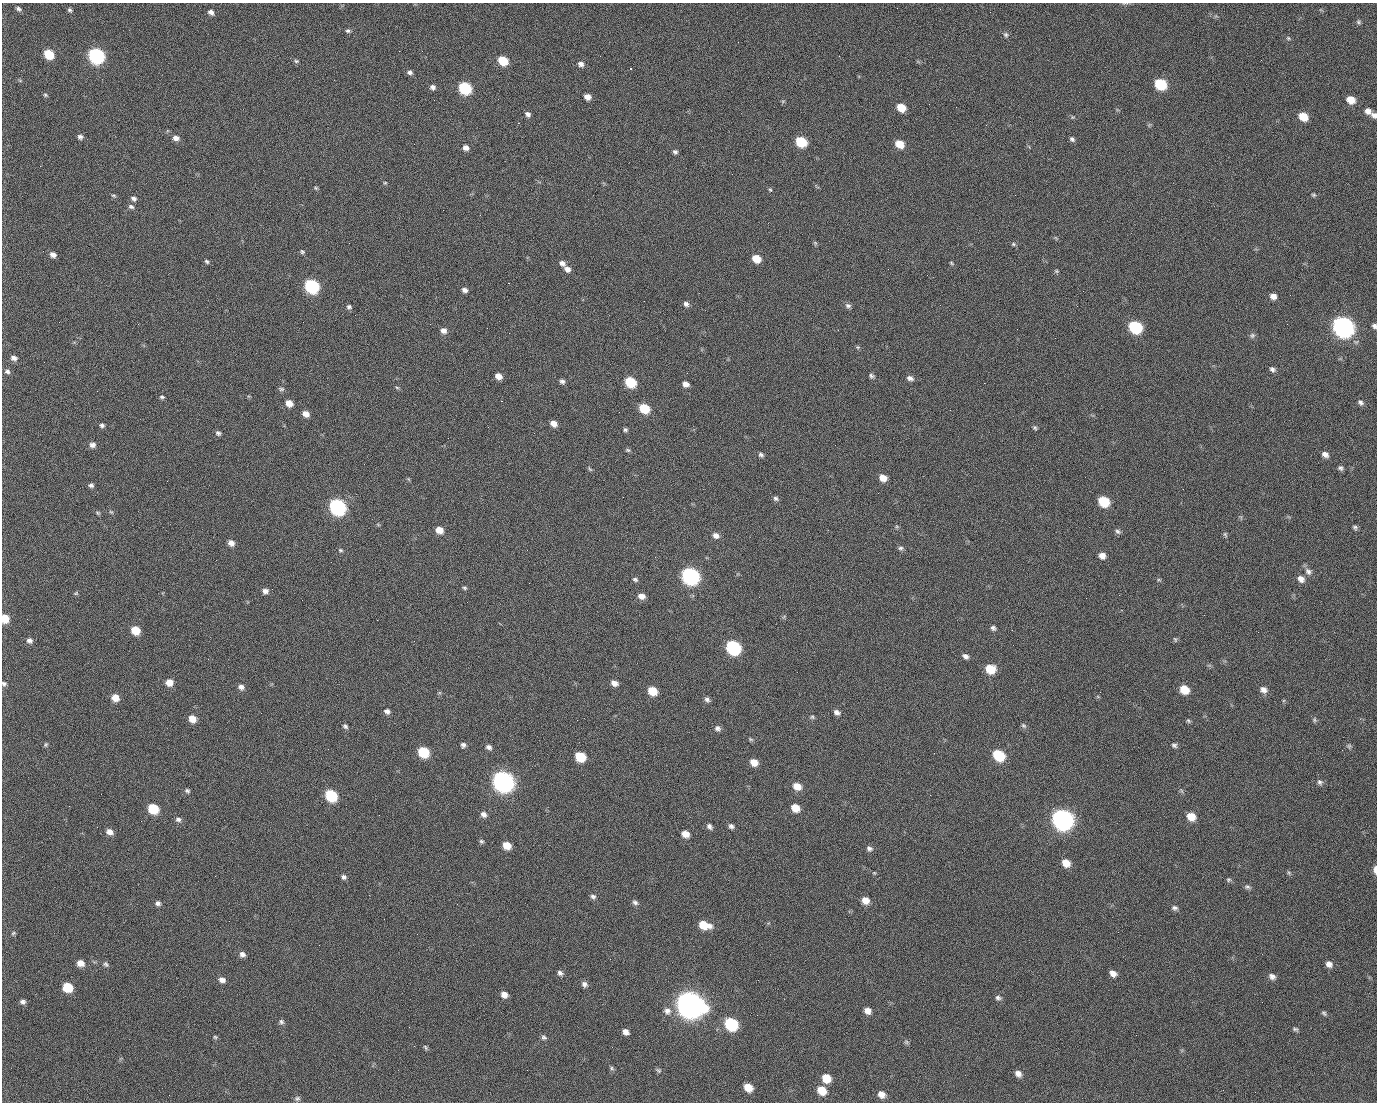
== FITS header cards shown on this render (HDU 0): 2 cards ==
NAXIS1  =                 1375 / length of data axis 1
NAXIS2  =                 1100 / length of data axis 2

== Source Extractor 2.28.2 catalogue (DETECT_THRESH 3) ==
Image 1375 x 1100 px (HDU 0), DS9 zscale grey, 1 PNG px = 1 image px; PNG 1379 x 1104 px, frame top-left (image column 1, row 1100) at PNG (2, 3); no overlay
Background 1460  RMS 29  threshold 87.5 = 3 sigma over >= 5 px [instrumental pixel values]
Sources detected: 254; all 254 listed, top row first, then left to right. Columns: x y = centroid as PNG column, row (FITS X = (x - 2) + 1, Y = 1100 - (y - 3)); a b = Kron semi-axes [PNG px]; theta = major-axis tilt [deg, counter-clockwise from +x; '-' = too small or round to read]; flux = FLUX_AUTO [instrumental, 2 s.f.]
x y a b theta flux
18 9 7 5 -39 4.9e+03
71 11 5 3 - 7.0e+03
211 12 7 6 - 7.9e+03
990 12 3 2 - 1.6e+03
1359 22 7 5 -66 3.8e+03
348 31 6 5 - 4.2e+03
1006 35 7 6 - 4.7e+03
1288 38 5 5 - 3.0e+03
399 51 2 2 - 2.3e+04
49 54 7 6 - 7.4e+04
96 56 8 7 - 5.1e+05
839 56 2 2 - 9.7e+02
296 61 6 5 - 3.2e+03
503 61 7 6 - 5.9e+04
581 64 7 6 - 8.1e+03
630 69 3 3 - 9.7e+03
410 72 7 5 -15 5.7e+03
1160 84 8 7 - 1.1e+05
433 87 7 6 - 6.9e+03
465 88 8 7 - 1.8e+05
45 95 6 5 - 3.1e+03
587 97 6 5 - 1.3e+04
498 99 3 2 - 1.4e+03
434 100 2 2 - 4.1e+03
1351 100 8 7 - 2.5e+04
783 101 6 4 18 2.2e+03
929 104 2 2 - 7.4e+02
901 107 7 6 - 3.6e+04
1368 111 8 7 - 9.9e+03
528 114 7 5 -42 6.4e+03
1374 115 8 7 - 7.5e+03
1303 116 8 6 -33 3.6e+04
1073 117 5 5 - 2.5e+03
518 123 2 2 - 2.7e+04
1149 125 7 4 56 2.7e+03
80 137 6 6 - 5.8e+03
176 138 8 6 -13 9.8e+03
1072 139 6 5 - 4.8e+03
801 142 8 6 -33 9.2e+04
899 144 8 6 -33 3.1e+04
466 148 7 6 - 9.9e+03
675 152 6 5 - 4.7e+03
385 183 5 4 - 2.3e+03
316 188 5 5 - 2.6e+03
770 190 5 4 - 2.5e+03
1015 195 2 2 - 6.7e+03
1314 195 6 4 -1 3.0e+03
114 196 6 4 -7 2.9e+03
134 198 7 6 - 6.0e+03
131 206 8 6 -24 5.4e+03
480 215 2 2 - 9.8e+02
349 243 2 2 - 9.1e+02
815 243 7 4 -46 2.8e+03
1013 244 6 4 21 3.1e+03
302 252 6 5 - 3.4e+03
53 255 7 6 - 9.3e+03
756 259 7 6 - 3.2e+04
207 261 6 5 - 3.4e+03
562 263 8 6 -33 8.7e+03
951 263 6 3 -38 2.4e+03
567 269 8 6 -34 9.7e+03
1056 271 6 4 -21 2.7e+03
927 275 2 2 - 7.4e+02
508 283 2 2 - 5.7e+04
312 286 8 7 - 3.1e+05
465 290 6 5 - 7.4e+03
1083 291 2 2 - 3.4e+03
1290 295 2 2 - 2.2e+03
1273 296 7 6 - 1.1e+04
686 304 7 6 - 6.8e+03
848 305 8 6 -16 5.7e+03
349 307 6 6 - 4.7e+03
59 322 2 2 - 1.4e+03
1287 324 2 2 - 1.1e+03
1374 326 5 5 - 5.4e+03
1135 327 9 7 -30 1.8e+05
1343 327 10 8 -35 1.4e+06
443 330 8 7 - 1.0e+04
1252 335 7 7 - 4.8e+03
858 347 6 5 - 2.6e+03
14 358 8 6 -23 8.9e+03
1272 369 7 6 - 5.7e+03
7 371 7 6 - 5.8e+03
498 376 6 5 - 1.5e+04
871 376 6 5 - 4.5e+03
910 378 8 6 -19 7.8e+03
562 381 6 6 - 5.7e+03
630 382 8 6 -35 9.3e+04
984 383 2 2 - 2.1e+04
686 384 7 6 - 1.0e+04
397 387 6 4 -4 2.5e+03
281 389 8 5 -10 4.1e+03
97 391 3 2 - 1.5e+03
162 397 6 4 0 3.6e+03
501 401 3 2 - 5.9e+04
1361 402 8 5 -42 5.6e+03
289 403 7 6 - 1.9e+04
644 408 8 6 -33 6.8e+04
306 414 7 5 -34 1.5e+04
553 424 7 5 -32 1.4e+04
102 425 6 5 - 4.8e+03
1035 428 6 5 - 3.5e+03
625 430 5 4 - 3.9e+03
218 433 7 6 - 4.9e+03
534 433 2 2 - 7.8e+02
92 445 7 7 - 8.4e+03
628 450 6 5 - 3.2e+03
1325 454 7 6 - 9.8e+03
761 455 7 5 -28 4.8e+03
1340 468 6 5 - 4.8e+03
590 469 8 4 -54 2.8e+03
883 478 7 6 - 2.0e+04
91 485 6 5 - 5.1e+03
623 497 2 2 - 3.1e+03
776 498 7 6 - 4.9e+03
1103 501 8 7 - 8.9e+04
337 507 9 8 - 5.6e+05
111 512 6 4 -43 2.6e+03
97 513 7 4 -28 2.9e+03
1355 527 6 5 - 4.3e+03
439 530 7 6 - 2.1e+04
1118 531 8 6 -31 5.1e+03
1225 534 7 5 -73 3.4e+03
716 535 7 6 - 9.7e+03
231 543 7 6 - 1.1e+04
901 548 6 6 - 4.8e+03
340 550 6 5 - 3.2e+03
1102 556 7 6 - 1.3e+04
655 557 2 2 - 1.0e+03
1308 571 11 8 -49 9.8e+03
690 576 9 8 - 6.7e+05
1301 579 9 7 -40 1.2e+04
635 580 7 5 -18 4.2e+03
1159 580 6 4 -18 2.5e+03
464 588 5 5 - 3.2e+03
265 591 7 6 - 8.2e+03
76 593 6 5 - 2.6e+03
641 596 7 6 - 1.3e+04
5 618 7 6 - 4.0e+04
27 619 2 2 - 4.0e+03
377 620 2 2 - 1.2e+04
993 628 7 6 - 5.5e+03
135 630 7 6 - 4.0e+04
1175 639 8 4 -63 2.8e+03
29 641 7 6 - 6.8e+03
733 647 9 7 -37 3.2e+05
965 656 8 5 -35 7.2e+03
990 669 9 7 -17 4.7e+04
169 682 7 7 - 2.0e+04
614 683 7 6 - 1.1e+04
4 684 6 5 - 4.3e+03
241 687 8 7 - 8.0e+03
1184 690 8 7 - 3.8e+04
1263 690 9 7 -27 1.1e+04
652 691 7 6 - 4.4e+04
115 698 8 7 - 2.0e+04
707 700 7 5 -41 5.8e+03
387 711 7 6 - 7.4e+03
837 712 8 6 -24 7.7e+03
812 717 6 6 - 3.5e+03
192 719 8 7 - 2.2e+04
1314 720 7 5 -88 3.5e+03
1188 721 6 5 - 3.1e+03
345 726 7 5 -47 4.6e+03
1023 726 8 6 -44 4.4e+03
718 728 8 7 - 6.4e+03
751 739 7 4 -20 3.0e+03
46 745 5 5 - 2.9e+03
463 745 6 5 - 5.8e+03
1174 745 7 6 - 5.0e+03
1349 746 7 6 - 4.0e+03
489 747 7 6 - 6.9e+03
423 752 8 7 - 9.5e+04
934 753 3 2 - 1.8e+03
998 755 8 7 - 1.2e+05
580 757 8 7 - 7.1e+04
754 762 7 6 - 2.0e+04
503 781 10 8 -37 1.5e+06
1320 782 8 7 - 5.5e+03
797 786 9 7 -28 2.3e+04
187 791 7 5 -32 4.2e+03
1182 791 6 4 -70 3.1e+03
101 794 2 2 - 2.3e+03
331 795 8 7 - 1.3e+05
930 795 2 2 - 8.3e+03
795 808 7 6 - 2.8e+04
1053 808 2 2 - 1.7e+04
153 809 8 7 - 7.2e+04
484 814 8 6 -43 8.2e+03
1191 817 8 7 - 3.1e+04
178 819 8 6 -14 5.8e+03
1062 819 10 8 -36 1.5e+06
709 826 7 5 -47 6.5e+03
731 826 7 5 -34 5.9e+03
109 832 7 6 - 1.2e+04
685 834 7 6 - 1.9e+04
481 841 6 5 - 3.6e+03
507 845 7 6 - 2.6e+04
869 848 8 7 - 6.1e+03
1066 863 8 7 - 2.3e+04
1375 870 8 4 -89 1.2e+04
874 873 4 3 - 1.8e+03
1289 873 7 4 -59 3.2e+03
344 877 7 6 - 5.5e+03
1228 880 6 6 - 3.2e+03
1247 887 9 6 -20 5.0e+03
593 897 7 6 - 5.2e+03
865 900 8 7 - 1.9e+04
635 902 8 6 -34 5.6e+03
158 903 7 6 - 6.1e+03
457 904 3 2 - 1.6e+03
1175 908 8 6 -15 5.2e+03
704 925 11 7 -16 4.3e+04
1118 932 2 2 - 2.6e+03
13 933 6 5 - 3.2e+03
242 954 7 6 - 8.2e+03
610 959 2 2 - 2.8e+03
80 963 8 7 - 1.8e+04
106 964 8 7 - 5.1e+03
1329 964 7 6 - 1.0e+04
560 973 7 6 - 6.0e+03
1113 973 7 5 -36 1.2e+04
1272 976 8 7 - 8.5e+03
222 980 9 6 -16 9.6e+03
758 980 3 2 - 2.0e+03
584 984 8 7 - 7.2e+03
67 987 8 7 - 5.9e+04
504 995 8 6 -30 1.2e+04
998 998 8 6 -8 5.3e+03
23 1002 7 5 -17 5.8e+03
690 1005 12 10 -31 3.2e+06
667 1011 11 10 - 1.2e+04
867 1011 7 6 - 1.3e+04
1324 1013 7 5 -45 3.9e+03
757 1015 2 2 - 1.2e+03
281 1022 7 6 - 4.6e+03
731 1024 9 7 -39 1.9e+05
1295 1029 8 5 -17 3.9e+03
625 1032 6 5 - 9.8e+03
1136 1035 2 2 - 8.6e+02
215 1037 6 5 - 3.0e+03
544 1037 7 6 - 4.9e+03
906 1042 7 5 -21 3.7e+03
425 1047 7 5 -60 3.4e+03
612 1068 7 5 -25 3.4e+03
527 1070 2 2 - 8.4e+02
658 1070 7 6 - 3.9e+03
1018 1074 7 6 - 1.1e+04
826 1078 8 7 - 3.4e+04
748 1087 7 6 - 3.0e+04
822 1090 9 7 -35 3.4e+04
881 1094 8 7 - 1.4e+04
169 1095 2 2 - 5.6e+03
297 1098 8 7 - 4.9e+03
At the frame edge (FLAGS 8, measured only in part): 5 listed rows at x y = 1374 115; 1374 326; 5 618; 4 684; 1375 870